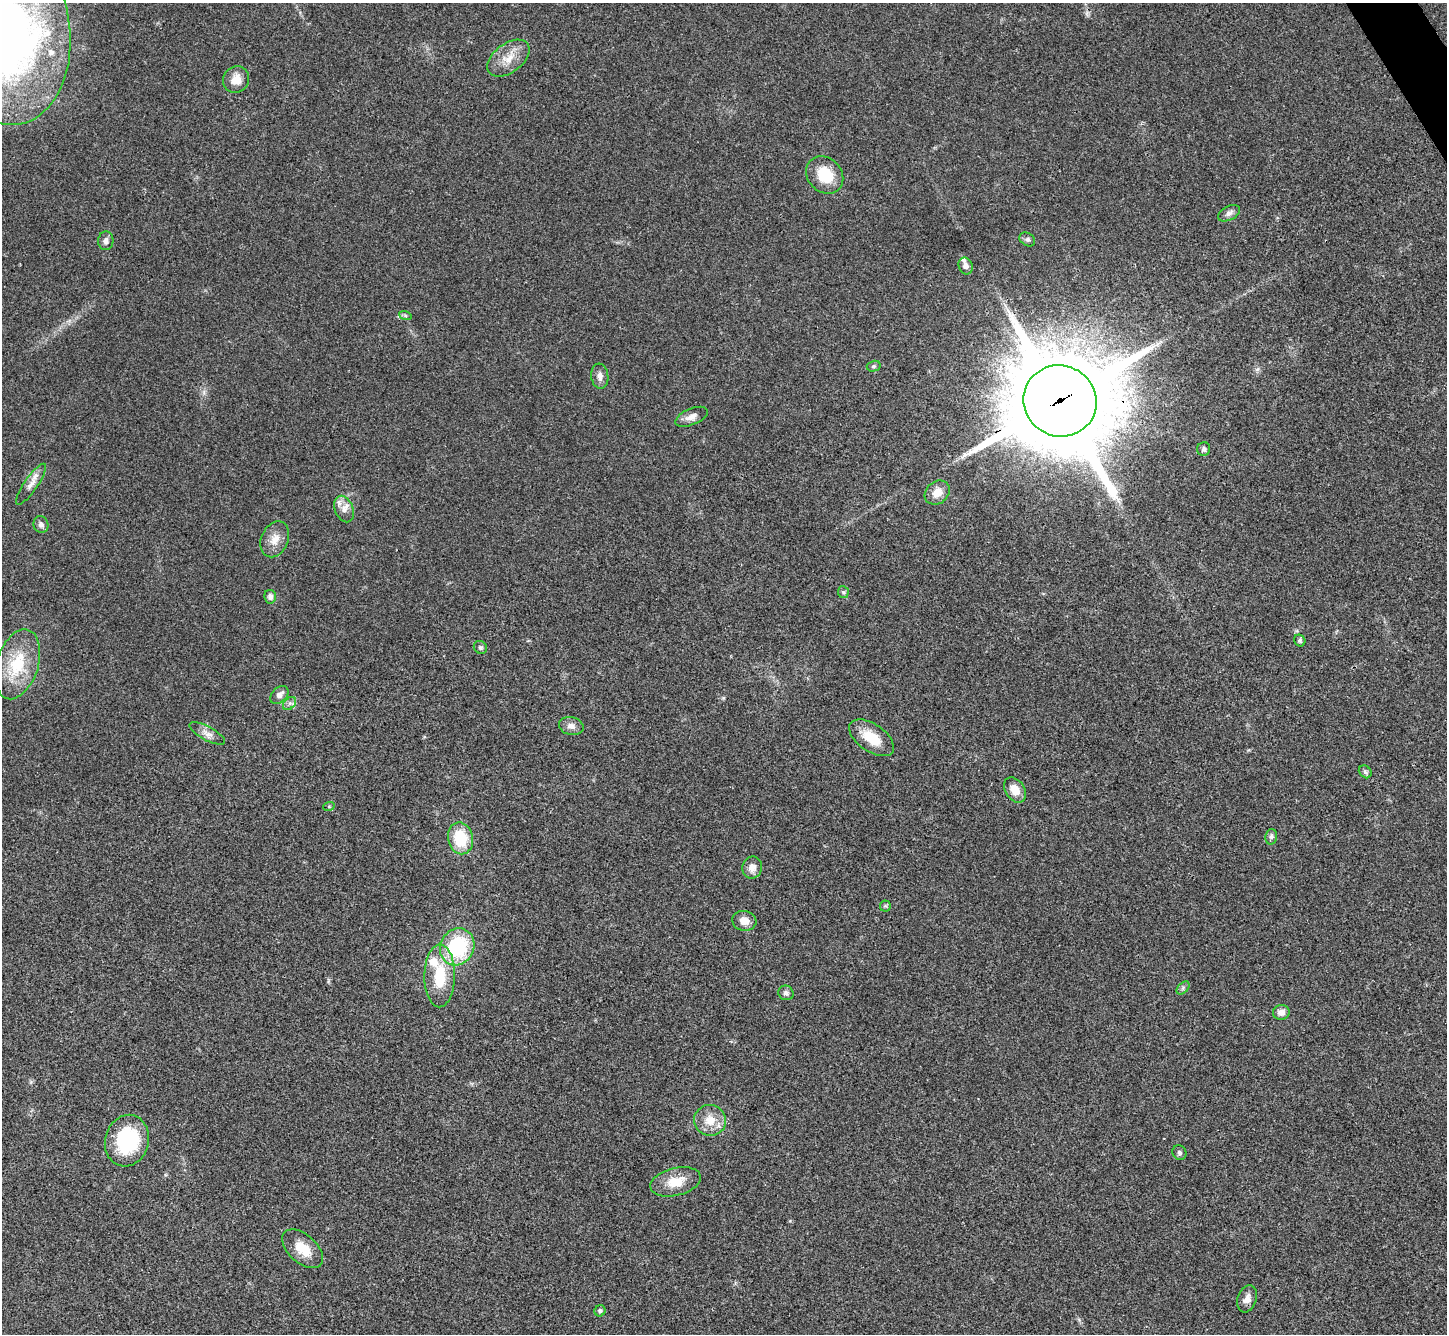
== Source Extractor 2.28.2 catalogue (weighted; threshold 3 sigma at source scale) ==
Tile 10 of 4 x 4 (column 2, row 3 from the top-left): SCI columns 1451-2895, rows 1626-2957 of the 5788 x 5779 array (HDU 1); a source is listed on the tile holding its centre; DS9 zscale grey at full resolution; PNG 1449 x 1336 px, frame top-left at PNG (2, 3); each listed source drawn as its Kron ellipse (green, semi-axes under 4 px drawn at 4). Shown black and unused: <1% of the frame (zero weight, under 3 of 4 exposures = <1% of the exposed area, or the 3 px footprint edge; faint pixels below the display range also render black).
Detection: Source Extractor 2.28.2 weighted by HDU 2 'WHT'; one run over the whole footprint, this tile lists its part. Background 0.0209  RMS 0.0039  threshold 0.0177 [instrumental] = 3 sigma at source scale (4.5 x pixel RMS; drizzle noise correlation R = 1.50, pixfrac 1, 0.05/0.05 arcsec/px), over >= 5 px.
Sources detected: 54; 5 inside a brighter listed object's ellipse — not listed separately; the other 49 listed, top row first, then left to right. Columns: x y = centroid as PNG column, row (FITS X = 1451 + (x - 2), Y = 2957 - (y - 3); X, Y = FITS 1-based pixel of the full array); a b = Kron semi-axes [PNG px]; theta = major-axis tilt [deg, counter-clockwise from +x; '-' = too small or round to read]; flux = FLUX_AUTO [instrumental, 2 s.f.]
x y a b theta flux
9 34 91 61 -85 260
508 58 24 14 37 6.9
236 79 14 13 - 4.7
825 175 20 17 -47 12
1229 213 12 7 27 1.7
1027 239 8 6 -31 1.1
106 241 9 7 86 1.6
966 266 8 7 - 1.8
405 315 6 4 -20 0.59
874 366 7 5 14 0.78
600 376 12 8 -83 2.3
1060 401 37 35 -31 7000
692 417 17 8 22 2.8
1204 449 7 6 - 1.1
31 484 24 6 55 2.9
937 493 13 11 40 4.7
344 509 14 9 -66 3.1
41 525 8 7 - 1.5
275 539 19 13 67 4.7
843 592 6 5 - 0.74
270 597 7 6 - 1.7
1300 641 6 5 - 0.78
480 647 7 6 - 0.79
17 664 36 21 72 18
279 695 10 7 44 2.2
290 703 8 5 44 1.1
571 726 12 9 -13 2.5
207 733 20 7 -28 2.7
872 738 26 13 -35 9.5
1365 772 7 5 -45 0.8
1015 790 14 9 -55 4.9
329 806 6 4 19 0.43
1271 837 8 5 76 1.1
460 838 16 12 -78 15
752 868 11 10 - 3.3
885 906 5 5 - 0.61
744 921 12 10 -10 3.6
457 947 19 17 62 33
440 976 31 15 89 16
1183 988 8 5 47 0.85
786 993 8 7 - 1.2
1281 1012 8 7 - 2.3
710 1120 16 15 - 6.6
127 1141 26 21 74 30
1179 1153 7 6 - 0.97
676 1182 26 14 14 8.2
303 1249 24 14 -42 8.5
1247 1299 14 9 72 2.8
600 1311 6 5 - 1.1
Overlapping masked pixels (flux is a lower limit): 1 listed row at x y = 1060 401
Isophote crosses this tile's border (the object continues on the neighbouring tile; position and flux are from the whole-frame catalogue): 1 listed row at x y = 9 34